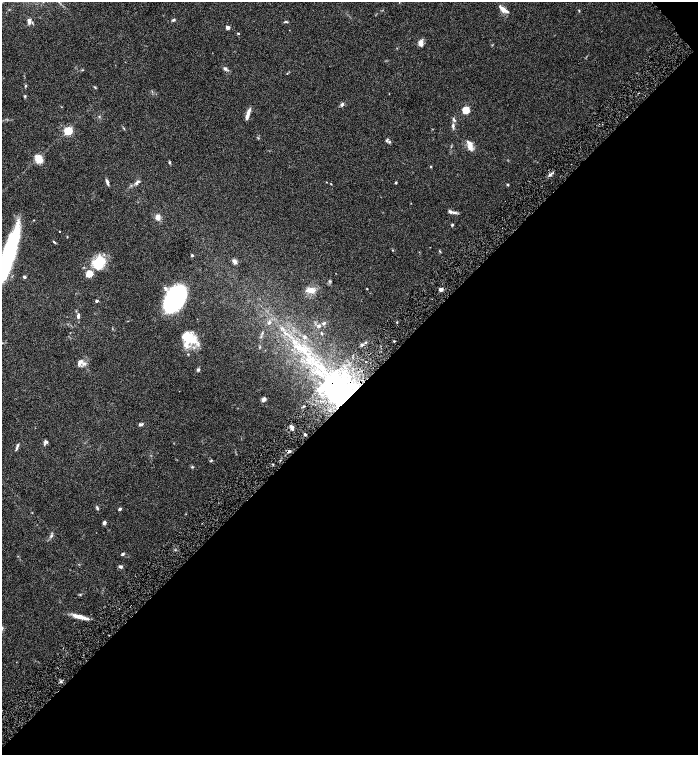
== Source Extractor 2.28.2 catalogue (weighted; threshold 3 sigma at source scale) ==
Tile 12 of 4 x 4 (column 4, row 3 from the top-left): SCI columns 4475-5865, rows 1507-3012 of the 6026 x 6028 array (HDU 1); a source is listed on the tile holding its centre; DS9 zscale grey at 2 x 2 block average (1 PNG px = mean of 2 x 2 image px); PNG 700 x 757 px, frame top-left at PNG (2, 2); no overlay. Shown black and unused: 48% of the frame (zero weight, under 4 of 8 exposures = <1% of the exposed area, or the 3 px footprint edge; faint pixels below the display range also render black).
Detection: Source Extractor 2.28.2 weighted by HDU 2 'WHT'; one run over the whole footprint, this tile lists its part. Background 0.0687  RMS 0.0044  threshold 0.0178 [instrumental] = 3 sigma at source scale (4.09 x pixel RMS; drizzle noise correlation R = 1.36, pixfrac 0.8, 0.05/0.05 arcsec/px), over >= 5 px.
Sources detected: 88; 2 inside a brighter object's white glare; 1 long thin detection or spike segment (spike, bleed or trail) — not listed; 7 inside a brighter listed object's ellipse — not listed separately; the other 78 listed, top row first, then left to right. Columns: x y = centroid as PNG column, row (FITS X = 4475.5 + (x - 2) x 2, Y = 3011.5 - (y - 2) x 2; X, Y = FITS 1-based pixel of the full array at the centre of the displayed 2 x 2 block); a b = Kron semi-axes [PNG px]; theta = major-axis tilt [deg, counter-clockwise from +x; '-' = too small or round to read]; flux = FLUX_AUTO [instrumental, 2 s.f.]
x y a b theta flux
503 9 9 4 -38 7.6
579 11 4 2 - 0.59
173 20 6 3 28 1.1
29 21 5 4 - 3.8
286 22 5 2 - 0.97
228 28 2 2 - 6.6
238 33 2 2 - 0.78
421 43 8 5 79 4.4
225 69 5 4 - 1.8
25 86 4 3 - 0.92
95 87 4 2 - 0.75
25 96 4 3 - 0.92
342 104 4 3 - 2
466 110 3 3 - 41
248 114 15 3 72 4.9
454 119 6 3 -57 1.6
453 126 5 4 - 2.1
124 128 3 2 - 0.55
68 131 3 3 - 61
386 140 4 3 - 1.1
389 142 4 3 - 1.1
470 146 12 6 -70 7.2
39 159 11 8 -49 8.3
170 163 4 3 - 0.94
431 167 3 2 - 0.65
550 175 4 3 - 2
107 182 8 3 -70 2.2
137 182 9 4 46 2.4
396 183 4 2 - 0.79
331 184 3 2 - 0.43
507 184 3 3 - 0.77
450 212 12 4 -9 3.1
158 217 7 5 -84 4.5
452 225 4 3 - 1
67 237 3 2 - 0.45
54 242 5 2 - 0.95
192 255 2 2 - 1.9
8 256 52 10 73 130
234 261 5 4 - 3.4
99 262 12 8 50 36
89 274 3 3 - 34
24 277 3 3 - 1.6
165 288 6 4 -59 2.7
367 289 2 2 - 0.6
441 289 2 2 - 9.1
311 290 11 5 -2 8.1
175 299 22 13 57 160
97 301 4 3 - 1.2
78 316 7 3 86 2.4
269 323 5 3 - 1.3
324 323 5 3 - 1.3
319 326 5 3 - 1.4
285 333 3 2 - 0.9
305 337 4 3 - 1.2
193 339 14 9 -27 15
394 341 3 2 - 0.76
362 345 3 3 - 1.4
301 348 8 8 - 8.3
80 362 9 5 49 3.7
198 370 5 3 - 1.4
335 383 31 19 -44 130
264 399 7 4 54 2.6
140 424 6 3 12 2.2
291 427 6 3 -62 3.2
305 434 2 2 - 1.2
46 442 7 4 -17 1.9
17 448 7 3 74 1.7
289 451 4 3 - 2.5
211 460 3 3 - 0.88
272 464 3 2 - 0.68
192 467 4 3 - 0.84
97 508 5 3 - 1.2
120 509 3 3 - 1.6
104 522 4 3 - 2.5
51 536 5 3 - 1.7
123 554 4 3 - 1.5
120 567 4 4 - 2
80 617 19 4 -14 9.3
Overlapping masked pixels (flux is a lower limit): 2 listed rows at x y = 335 383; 289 451
Isophote crosses this tile's border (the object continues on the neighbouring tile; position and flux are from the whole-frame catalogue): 1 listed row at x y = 8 256